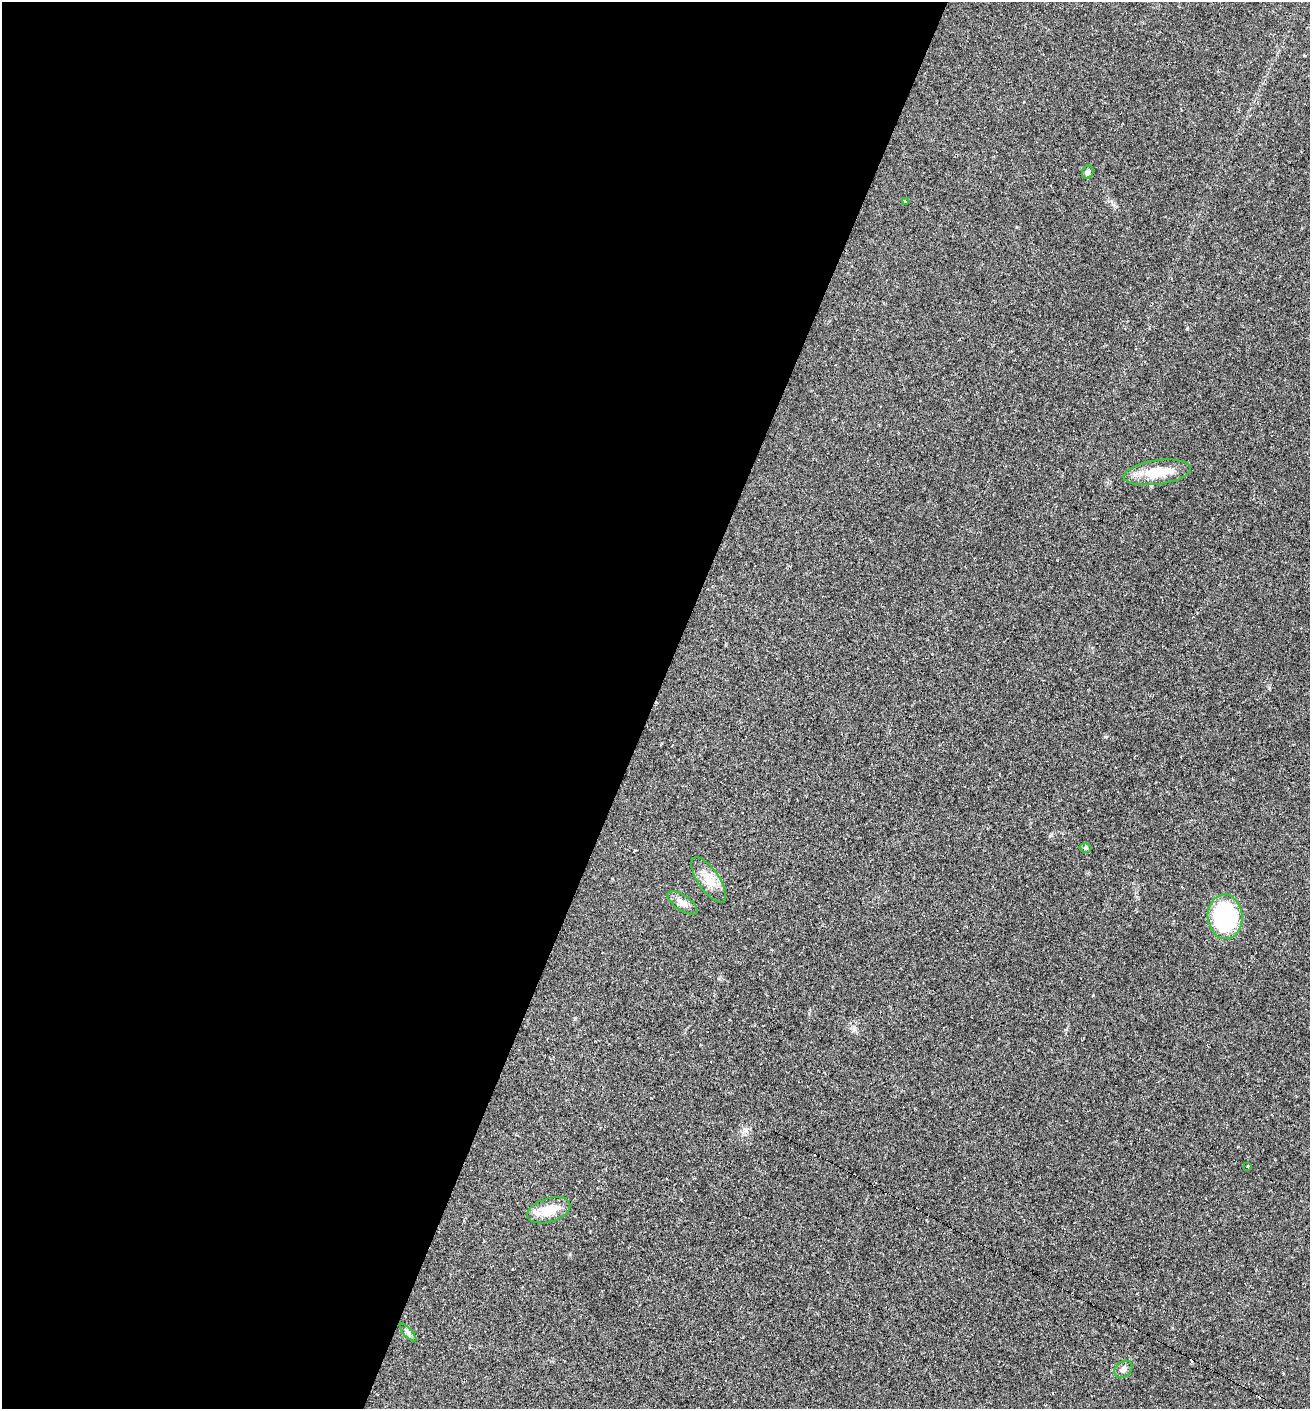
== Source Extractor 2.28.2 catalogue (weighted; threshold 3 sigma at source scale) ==
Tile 5 of 4 x 4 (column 1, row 2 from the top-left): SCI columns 273-1580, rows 2815-4221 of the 5640 x 5628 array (HDU 1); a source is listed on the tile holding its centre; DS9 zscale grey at full resolution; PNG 1312 x 1411 px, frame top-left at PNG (2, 2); each listed source drawn as its Kron ellipse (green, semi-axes under 4 px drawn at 4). Shown black and unused: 50% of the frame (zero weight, under 2 of 3 exposures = <1% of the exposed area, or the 3 px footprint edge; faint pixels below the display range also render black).
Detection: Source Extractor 2.28.2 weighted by HDU 2 'WHT'; one run over the whole footprint, this tile lists its part. Background 0.0331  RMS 0.0045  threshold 0.0202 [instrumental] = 3 sigma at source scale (4.5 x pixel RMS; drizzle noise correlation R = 1.50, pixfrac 1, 0.05/0.05 arcsec/px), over >= 5 px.
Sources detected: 17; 6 cosmic-ray / hot-pixel residue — neither listed nor drawn; the other 11 listed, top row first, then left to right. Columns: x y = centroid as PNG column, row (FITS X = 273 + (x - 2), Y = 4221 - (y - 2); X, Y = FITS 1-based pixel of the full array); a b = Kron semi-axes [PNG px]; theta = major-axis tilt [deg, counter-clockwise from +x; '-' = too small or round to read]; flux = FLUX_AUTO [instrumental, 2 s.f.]
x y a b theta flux
1088 172 7 5 63 1.4
905 202 4 4 - 0.41
1157 472 34 12 8 14
1085 848 6 4 -16 0.88
709 880 26 10 -55 6.7
682 903 17 7 -35 3.6
1225 917 22 17 -86 48
1247 1167 3 3 - 1.5
549 1210 22 12 17 9.7
408 1332 11 3 -49 0.98
1123 1369 10 7 41 2.1
Unlisted compact peaks at least as high as the median listed source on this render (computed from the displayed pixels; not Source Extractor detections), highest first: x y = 1105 737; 1269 688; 1093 995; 1187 328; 854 1029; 635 850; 570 1254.